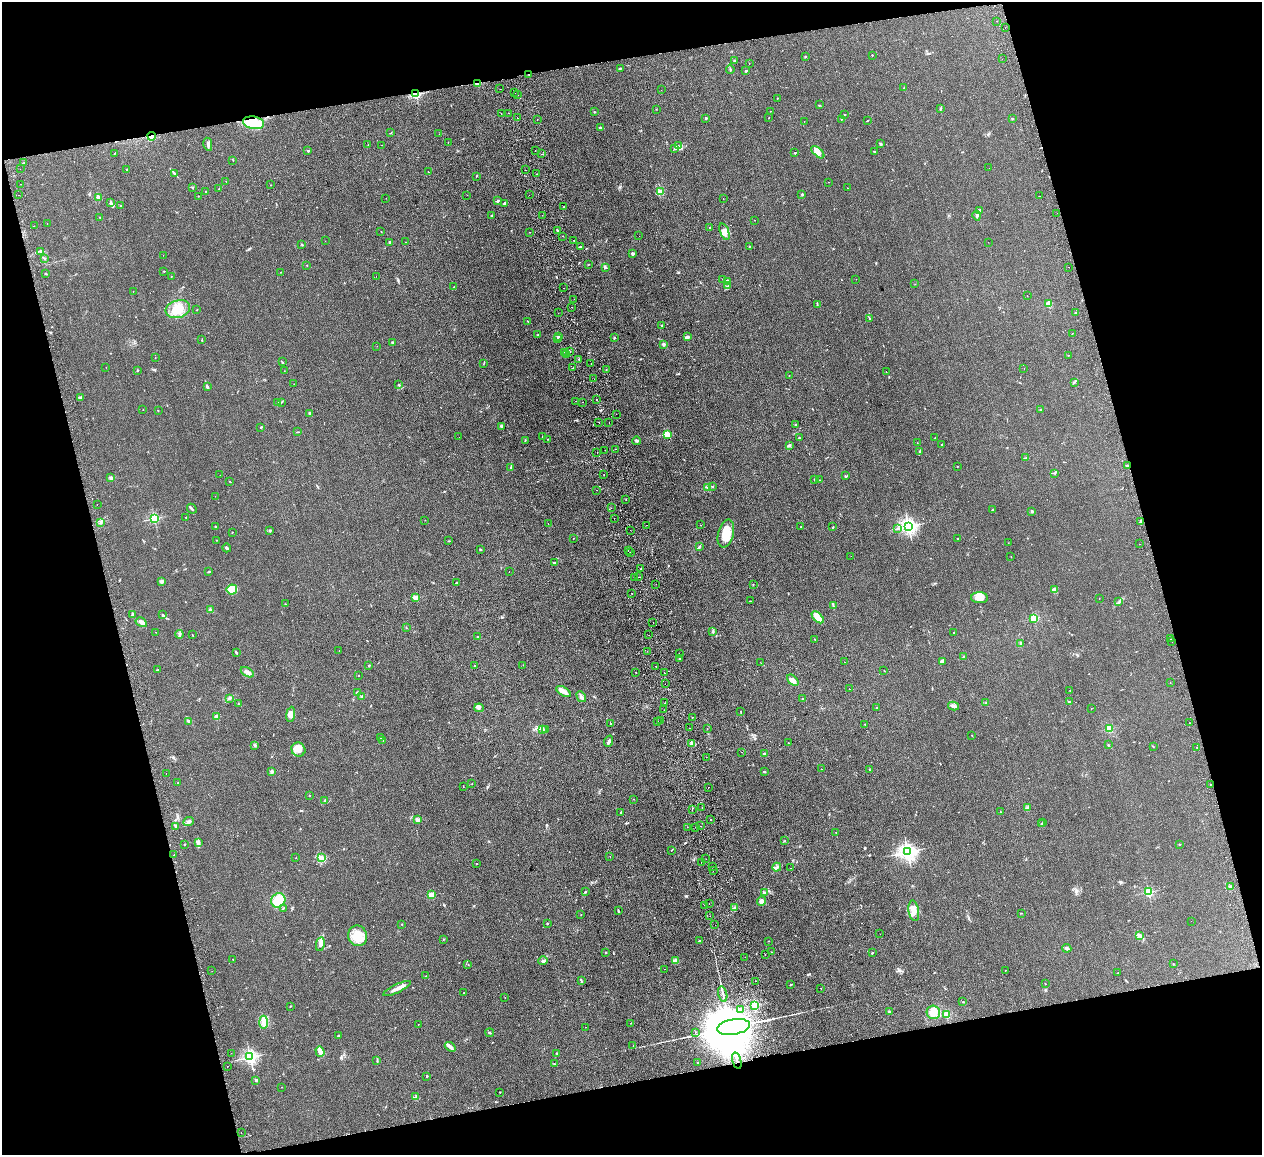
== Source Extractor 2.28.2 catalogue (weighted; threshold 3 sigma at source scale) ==
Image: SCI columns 57-5094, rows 161-4771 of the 5150 x 5049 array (HDU 1 of 3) = the unmasked area's bounding box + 8 px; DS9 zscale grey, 4 x 4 block average (1 PNG px = mean of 4 x 4 image px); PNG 1264 x 1157 px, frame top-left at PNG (2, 2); each listed source drawn as its Kron ellipse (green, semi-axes under 4 px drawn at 4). Shown black and unused: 29% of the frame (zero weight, under 2 of 3 exposures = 3% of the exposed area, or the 3 px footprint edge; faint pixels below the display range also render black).
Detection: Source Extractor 2.28.2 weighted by HDU 2 'WHT'. Background 0.13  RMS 0.012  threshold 0.0544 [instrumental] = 3 sigma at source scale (4.5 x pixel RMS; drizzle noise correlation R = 1.50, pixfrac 1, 0.05/0.05 arcsec/px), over >= 5 px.
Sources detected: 555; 2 inside a brighter object's white glare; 28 cosmic-ray / hot-pixel residue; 1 long thin detection or spike segment (spike, bleed or trail) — neither listed nor drawn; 12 coinciding with a brighter row at this scale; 15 inside a brighter listed object's ellipse — not listed separately; the other 497 listed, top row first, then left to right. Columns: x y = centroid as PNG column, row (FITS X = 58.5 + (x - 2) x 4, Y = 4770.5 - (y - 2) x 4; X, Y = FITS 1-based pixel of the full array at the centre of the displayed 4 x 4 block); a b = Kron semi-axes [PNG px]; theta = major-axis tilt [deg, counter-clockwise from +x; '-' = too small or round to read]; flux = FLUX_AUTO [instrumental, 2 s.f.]
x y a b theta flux
997 21 2 2 - 1.5
1005 28 2 2 - 1.6
872 55 2 2 - 3.6
805 57 3 2 - 5.7
1002 59 2 2 - 1.2
735 61 4 2 - 6.4
749 63 2 2 - 1.5
620 68 3 2 - 2.7
730 69 4 2 - 5.9
746 71 2 2 - 22
529 74 2 2 - 22
478 83 3 2 - 27
904 88 2 2 - 2.2
500 89 2 2 - 2.2
661 90 2 2 - 1
515 93 2 2 - 1.1
416 94 2 2 - 870
518 95 2 2 - 1.1
777 98 2 2 - 2.2
819 105 2 2 - 1.9
941 108 2 2 - 7
656 109 2 2 - 2.1
770 111 2 2 - 1.5
594 112 2 2 - 4.1
501 113 2 2 - 2.4
509 113 2 2 - 4
845 114 2 2 - 3.5
769 117 2 2 - 1.7
517 118 2 2 - 9.9
706 118 2 2 - 32
537 119 2 2 - 3
841 119 2 2 - 2.8
1012 119 2 2 - 4.1
868 120 3 2 - 2.3
804 121 2 2 - 1.8
253 123 10 6 -9 230
600 128 3 2 - 8.5
391 133 3 2 - 3.9
439 134 2 2 - 1.1
152 136 4 2 - 13
448 143 2 2 - 1.3
880 143 3 2 - 4.3
208 144 6 3 -79 15
368 144 2 2 - 3.6
382 145 2 2 - 1.1
678 146 3 2 - 4.5
675 148 3 2 - 4.5
308 151 2 2 - 17
535 151 2 2 - 2.3
874 151 2 2 - 15
818 152 8 4 -43 50
115 153 2 2 - 2.4
795 153 2 2 - 4.6
542 154 2 2 - 6.5
233 161 2 2 - 1.8
24 163 2 2 - 2.9
989 168 2 2 - 0.76
20 169 2 2 - 2.5
127 169 2 2 - 4.4
525 170 2 2 - 1.5
428 172 2 2 - 2.3
174 173 2 2 - 4.6
537 174 2 2 - 2.3
476 176 3 2 - 3.5
226 181 2 2 - 2.1
828 182 2 2 - 3.7
21 184 2 2 - 5
271 185 2 2 - 4.1
192 188 2 2 - 4.5
847 188 2 2 - 2.7
219 189 2 2 - 1.7
205 191 2 2 - 3.3
660 192 3 3 - 11
802 194 2 2 - 3.5
19 195 2 2 - 1.6
467 195 2 2 - 1.6
529 195 2 2 - 1.3
198 196 2 2 - 1.6
1039 196 2 2 - 2.3
98 197 3 2 - 16
386 198 2 2 - 1.1
723 198 2 2 - 1.7
497 201 2 2 - 11
111 203 4 3 - 13
505 203 3 2 - 11
121 206 2 2 - 2.9
564 207 2 2 - 4.2
979 210 3 2 - 6.8
1057 213 2 2 - 4
542 215 2 2 - 1.5
977 215 5 2 - 14
491 216 3 2 - 6
100 217 2 2 - 2.1
754 220 2 2 - 2.1
47 224 2 2 - 7.3
34 226 2 2 - 1.2
710 228 2 2 - 2.3
557 230 2 2 - 4
381 232 2 2 - 1.8
530 232 2 2 - 3.2
724 232 9 4 -70 33
563 236 2 2 - 4.8
639 236 2 2 - 3.9
574 240 2 2 - 40
325 241 2 2 - 4.2
390 242 2 2 - 46
405 242 2 2 - 2.8
988 242 2 2 - 0.89
302 245 2 2 - 4.9
580 247 3 2 - 4.9
749 247 2 2 - 2.5
40 251 3 2 - 7.4
633 253 2 2 - 53
163 255 2 2 - 2.8
44 258 3 2 - 4.9
306 265 2 2 - 2.7
588 265 2 2 - 1.8
1069 267 2 2 - 8.9
605 268 2 2 - 3.7
164 271 2 2 - 4
281 272 2 2 - 2
45 273 2 2 - 4.1
171 276 2 2 - 1.4
376 276 2 2 - 13
723 279 2 2 - 1.6
856 279 2 2 - 1.2
728 281 2 2 - 100
915 284 2 2 - 1.7
728 286 3 2 - 7
454 287 2 2 - 4.4
564 288 2 2 - 1.3
133 291 2 2 - 1.5
1027 296 2 2 - 1.8
574 299 2 2 - 1.6
817 304 3 2 - 4.7
1049 304 2 2 - 240
572 307 2 2 - 4.1
178 309 12 8 17 120
197 309 2 2 - 1.8
558 313 2 2 - 2.1
1076 313 3 2 - 7.1
870 318 2 2 - 3.5
528 321 2 2 - 2.5
662 325 2 2 - 3.4
1072 334 2 2 - 1.5
538 335 2 2 - 3.3
558 336 3 2 - 8.1
688 337 4 3 - 14
614 338 3 2 - 5
558 339 2 2 - 1.6
202 340 2 2 - 2.3
393 343 3 2 - 6.8
663 344 2 2 - 58
377 346 2 2 - 2.4
569 351 3 2 - 5.9
565 352 2 2 - 2.6
566 354 2 2 - 4.4
1068 355 2 2 - 1.5
155 358 2 2 - 2.2
579 359 2 2 - 3.3
282 362 2 2 - 2.5
483 364 2 2 - 2.2
591 364 2 2 - 10
106 367 2 2 - 1
572 368 2 2 - 2.9
1024 368 2 2 - 1.5
606 369 2 2 - 2.4
137 370 2 2 - 3.9
284 371 2 2 - 0.97
886 371 2 2 - 2.2
789 376 2 2 - 1.7
594 379 2 2 - 3.7
1074 382 2 2 - 3.8
294 384 2 2 - 1.1
399 385 3 2 - 5.4
207 386 3 2 - 9
80 398 2 2 - 67
596 400 2 2 - 6.1
576 401 2 2 - 6.8
281 402 2 2 - 3.3
582 402 2 2 - 2.6
277 403 3 2 - 6.6
143 409 2 2 - 1.4
1041 409 3 2 - 2.4
158 411 2 2 - 3.2
309 413 2 2 - 3.7
616 414 2 2 - 6.4
599 422 2 2 - 1.4
609 422 2 2 - 4
795 425 2 2 - 2.8
502 426 3 2 - 9.9
261 427 3 2 - 4.8
297 432 3 2 - 4.2
667 434 2 2 - 200
459 437 2 2 - 1.4
542 437 2 2 - 2.9
935 437 2 2 - 2.2
799 438 3 2 - 3.7
548 439 2 2 - 1.7
525 440 2 2 - 3.2
637 441 4 2 - 7.6
917 443 2 2 - 2.6
789 445 3 3 - 9.4
941 445 2 2 - 3.5
616 449 2 2 - 2.3
605 450 2 2 - 3.3
597 452 2 2 - 4.7
919 452 2 2 - 3.3
1026 458 2 2 - 3.9
958 466 3 2 - 2.2
1127 466 2 2 - 5.3
510 467 2 2 - 2.2
1055 473 3 2 - 4.3
604 474 2 2 - 3.5
220 475 2 2 - 2.7
845 476 3 2 - 4.4
111 478 2 2 - 34
814 479 2 2 - 2.9
820 480 2 2 - 1.9
230 481 3 2 - 2.8
707 487 2 2 - 3.8
712 487 2 2 - 2.6
597 490 2 2 - 1.6
215 496 2 2 - 4.1
626 500 2 2 - 1.6
97 504 2 2 - 2
611 508 2 2 - 1.5
192 509 5 2 - 9.1
993 510 2 2 - 5.9
1032 511 2 2 - 41
186 517 2 2 - 11
154 518 2 2 - 700
614 518 2 2 - 2
425 520 2 2 - 1.9
1140 521 2 2 - 4.9
101 522 2 2 - 4.8
548 524 2 2 - 3.6
646 525 2 2 - 8
701 525 2 2 - 5
908 526 3 2 - 2600
215 527 2 2 - 3.8
801 527 2 2 - 2.2
833 527 2 2 - 3.8
898 529 2 2 - 2.5
270 530 2 2 - 6.3
630 530 2 2 - 0.9
232 532 2 2 - 8.4
726 534 14 7 75 110
573 538 2 2 - 2.8
957 538 2 2 - 8.3
216 540 2 2 - 3
449 541 2 2 - 3.9
1008 543 2 2 - 1.4
1139 544 2 2 - 2.5
699 546 3 2 - 5.7
227 548 4 2 - 9.5
480 549 2 2 - 2.8
628 550 2 2 - 10
630 553 2 2 - 9.6
851 556 2 2 - 2
1011 557 2 2 - 1.4
554 563 2 2 - 22
641 568 2 2 - 25
209 572 2 2 - 4
509 572 2 2 - 1.4
639 577 2 2 - 2.3
634 578 2 2 - 17
162 581 2 2 - 13
456 583 2 2 - 4
656 584 2 2 - 4.7
753 584 2 2 - 3.5
232 589 5 5 - 150
1055 590 4 3 - 42
632 593 2 2 - 10
415 597 2 2 - 140
979 598 8 5 -1 48
1099 598 2 2 - 1.1
750 601 3 2 - 3.4
1119 602 2 2 - 3.9
285 604 2 2 - 3.1
833 605 3 2 - 6.1
211 610 3 3 - 9.3
132 615 4 2 - 7.2
163 615 3 2 - 7.6
818 617 7 4 -44 77
1034 618 2 2 - 420
141 622 6 4 -31 21
653 623 2 2 - 3.3
406 628 2 2 - 2.2
713 631 3 2 - 6.1
156 632 2 2 - 3.1
954 633 2 2 - 3.9
179 634 4 2 - 9.1
192 635 3 2 - 2.5
649 635 2 2 - 6.5
478 637 2 2 - 7.8
815 639 2 2 - 2.5
1170 639 2 2 - 1.8
1172 642 2 2 - 3.4
1020 643 3 2 - 9.6
339 651 2 2 - 1.5
647 651 2 2 - 1.8
236 652 3 2 - 6.3
679 654 2 2 - 3.4
963 656 4 2 - 4.6
680 659 3 2 - 12
943 661 3 3 - 21
844 662 2 2 - 3.2
761 663 2 2 - 1.9
369 665 2 2 - 5
523 665 2 2 - 1.8
474 666 2 2 - 16
656 666 2 2 - 2.4
158 670 3 2 - 2.3
884 671 2 2 - 1.8
247 672 7 3 -30 19
636 672 2 2 - 2.7
664 673 2 2 - 3.1
358 675 2 2 - 2.6
793 680 7 3 -45 54
1170 683 2 2 - 2
665 684 2 2 - 4.1
849 689 2 2 - 5.4
1070 690 2 2 - 2.6
563 691 8 4 -32 30
358 693 2 2 - 120
362 697 2 2 - 41
581 697 6 3 -60 17
229 698 2 2 - 3.3
803 699 2 2 - 6.2
1070 701 2 2 - 4.9
665 703 2 2 - 2.6
986 703 2 2 - 3.9
238 704 2 2 - 3.5
954 706 5 3 - 18
479 708 5 3 - 14
877 708 4 2 - 5.6
1091 709 2 2 - 1.6
664 710 2 2 - 1.4
741 712 3 2 - 3.8
291 714 7 4 83 32
216 717 2 2 - 120
692 717 2 2 - 1.7
189 721 3 2 - 11
657 721 2 2 - 1.8
661 721 2 2 - 3.2
1190 723 2 2 - 7.2
610 724 2 2 - 4.3
865 724 2 2 - 14
689 728 2 2 - 2.1
707 728 2 2 - 2.2
543 729 3 2 - 8.2
1109 729 2 2 - 310
546 730 2 2 - 2.5
972 735 2 2 - 3.1
381 738 3 2 - 13
383 740 2 2 - 2.6
609 741 6 2 72 14
692 743 2 2 - 8.1
789 743 2 2 - 2.6
255 745 2 2 - 7.3
1108 745 2 2 - 13
1153 746 2 2 - 2.9
1197 748 2 2 - 3
298 750 7 6 - 54
741 752 2 2 - 2.3
765 753 3 2 - 9.7
706 757 2 2 - 4
821 769 2 2 - 1.9
869 769 2 2 - 1.6
272 772 2 2 - 82
765 772 3 2 - 5.9
166 774 2 2 - 1.1
178 782 2 2 - 2.2
472 783 2 2 - 1.5
1210 784 2 2 - 1.5
463 786 3 2 - 1.3
708 787 2 2 - 7.7
309 795 2 2 - 2
633 799 2 2 - 1.4
325 800 2 2 - 5.2
702 808 2 2 - 4.2
1028 808 3 2 - 11
692 809 2 2 - 4.5
621 812 2 2 - 3.6
1000 812 2 2 - 2.6
710 819 2 2 - 13
417 820 2 2 - 110
189 822 5 3 - 14
1043 822 2 2 - 2.6
1041 824 2 2 - 3.1
176 826 3 2 - 8
701 826 2 2 - 3.6
687 827 2 2 - 1.4
696 827 2 2 - 7.2
836 832 2 2 - 1.9
784 841 2 2 - 2.4
199 843 3 2 - 7.7
1179 844 2 2 - 4
184 845 2 2 - 3
671 850 3 2 - 3.7
908 852 3 2 - 2900
174 855 2 2 - 4.3
610 856 2 2 - 1.6
296 858 2 2 - 1.3
321 858 3 3 - 12
706 859 2 2 - 1
701 862 2 2 - 7
476 864 2 2 - 7.8
712 867 2 2 - 4.7
777 867 4 2 - 13
791 868 2 2 - 2.8
713 870 2 2 - 5.6
1230 886 2 2 - 6.6
585 892 2 2 - 4.6
764 892 3 2 - 6.6
1148 892 2 2 - 680
431 895 2 2 - 220
278 900 7 7 - 130
761 901 5 3 - 23
709 904 2 2 - 3
704 905 2 2 - 5
735 907 2 2 - 5.5
283 908 2 2 - 3.5
618 910 3 2 - 3.9
914 911 10 5 -80 49
1021 913 2 2 - 3.2
581 914 2 2 - 3.1
710 916 2 2 - 2.8
1191 921 2 2 - 1.7
547 923 2 2 - 14
402 924 2 2 - 2.9
715 925 2 2 - 6.2
880 934 2 2 - 2.1
358 936 10 9 - 130
1139 936 2 2 - 6.1
444 939 2 2 - 2.7
699 941 2 2 - 12
768 941 2 2 - 1.6
320 944 7 3 79 25
1067 948 4 3 - 13
605 952 2 2 - 4.5
772 952 2 2 - 1.5
872 953 2 2 - 4.5
765 955 2 2 - 1.3
745 957 2 2 - 1.2
233 959 3 2 - 2
543 961 4 2 - 14
675 961 4 3 - 26
468 964 2 2 - 1.9
1173 964 2 2 - 4.2
665 969 2 2 - 3.1
1005 970 2 2 - 4
212 971 2 2 - 1
1118 973 2 2 - 1.8
426 976 2 2 - 2.8
581 981 3 2 - 6.3
755 981 2 2 - 3.3
791 984 2 2 - 3.4
1045 984 2 2 - 2.5
821 988 2 2 - 1.2
397 989 15 3 25 42
464 993 2 2 - 3.5
723 994 8 2 -76 19
505 997 2 2 - 1.5
963 1002 2 2 - 13
755 1005 2 2 - 500
290 1006 2 2 - 4.5
741 1009 2 2 - 1.7
889 1011 3 2 - 6.4
933 1012 7 6 - 88
946 1014 2 2 - 370
264 1022 6 4 -86 34
631 1023 2 2 - 2
418 1024 2 2 - 2.1
586 1027 2 2 - 1.4
733 1027 17 7 10 82000
695 1032 2 2 - 2.3
490 1033 4 2 - 4.9
338 1036 3 3 - 6.7
633 1046 2 2 - 1.3
450 1047 6 3 -39 20
320 1051 5 3 - 43
231 1053 2 2 - 3.6
556 1053 2 2 - 2.8
250 1057 2 2 - 1900
377 1060 3 2 - 5
737 1060 8 2 -75 16
698 1063 2 2 - 7
554 1064 2 2 - 3.1
227 1066 2 2 - 4.4
427 1076 2 2 - 15
256 1080 2 2 - 56
281 1087 2 2 - 1.2
500 1092 2 2 - 11
415 1097 2 2 - 3.9
241 1133 2 2 - 1.3
Overlapping masked pixels (flux is a lower limit): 6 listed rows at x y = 529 74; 478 83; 416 94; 253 123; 152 136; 737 1060
Diffuse or blended objects may show on this block-average render without a row.